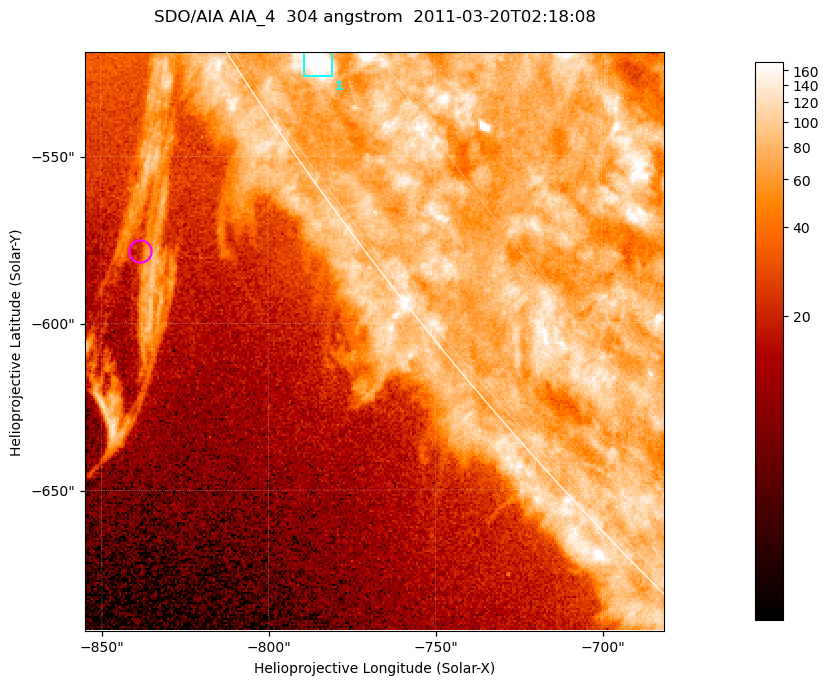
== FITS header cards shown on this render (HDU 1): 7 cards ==
TELESCOP= 'SDO/AIA '           / For AIA: SDO/AIA
INSTRUME= 'AIA_4   '           / For AIA: AIA_ATA1, AIA_ATA2, AIA_ATA3 or AIA_AT
WAVELNTH=                  304 / [angstrom] Wavelength
WAVEUNIT= 'angstrom'           / Wavelength unit: angstrom
DATE-OBS= '2011-03-20T02:18:08.123' / [ISO] Date when observation started; ISO 8
CTYPE1  = 'HPLN-TAN'           / CTYPE1; Typically HPLN
CTYPE2  = 'HPLT-TAN'           / CTYPE2; Typically HPLT

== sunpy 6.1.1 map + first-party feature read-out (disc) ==
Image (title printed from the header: SDO/AIA AIA_4  304 angstrom  2011-03-20T02:18:08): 289 x 289 px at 0.6 arcsec/px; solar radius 964 arcsec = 1606 px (partial field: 0.4% of the solar disc is inside the frame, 38% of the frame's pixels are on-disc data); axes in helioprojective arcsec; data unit not stated in the header (colour bar unlabelled)
Orientation: roll -0.132 deg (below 1 deg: not rotated)
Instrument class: DISC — disc imager (sunpy class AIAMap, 304 A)
Bright regions (active regions / flare kernels): reference = the on-disc median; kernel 3 px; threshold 5 sigma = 98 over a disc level ~77.8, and >= 1.15x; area >= 83 px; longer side >= 3 px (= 1.8 arcsec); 1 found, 1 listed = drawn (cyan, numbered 1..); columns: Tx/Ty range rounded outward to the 2 arcsec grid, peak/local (2 s.f.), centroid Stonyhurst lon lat
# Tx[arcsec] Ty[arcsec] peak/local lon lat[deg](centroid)
1 -790..-780 -526..-518 3.2 -80 -34
Off-limb structures (1.02-1.3 R_sun): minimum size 41 px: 3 found; the strongest spans PA ~120..125 deg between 1.02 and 1.11 R_sun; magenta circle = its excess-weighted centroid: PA ~125 deg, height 1.06 R_sun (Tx ~-838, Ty ~-578 arcsec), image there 1.6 x the reference